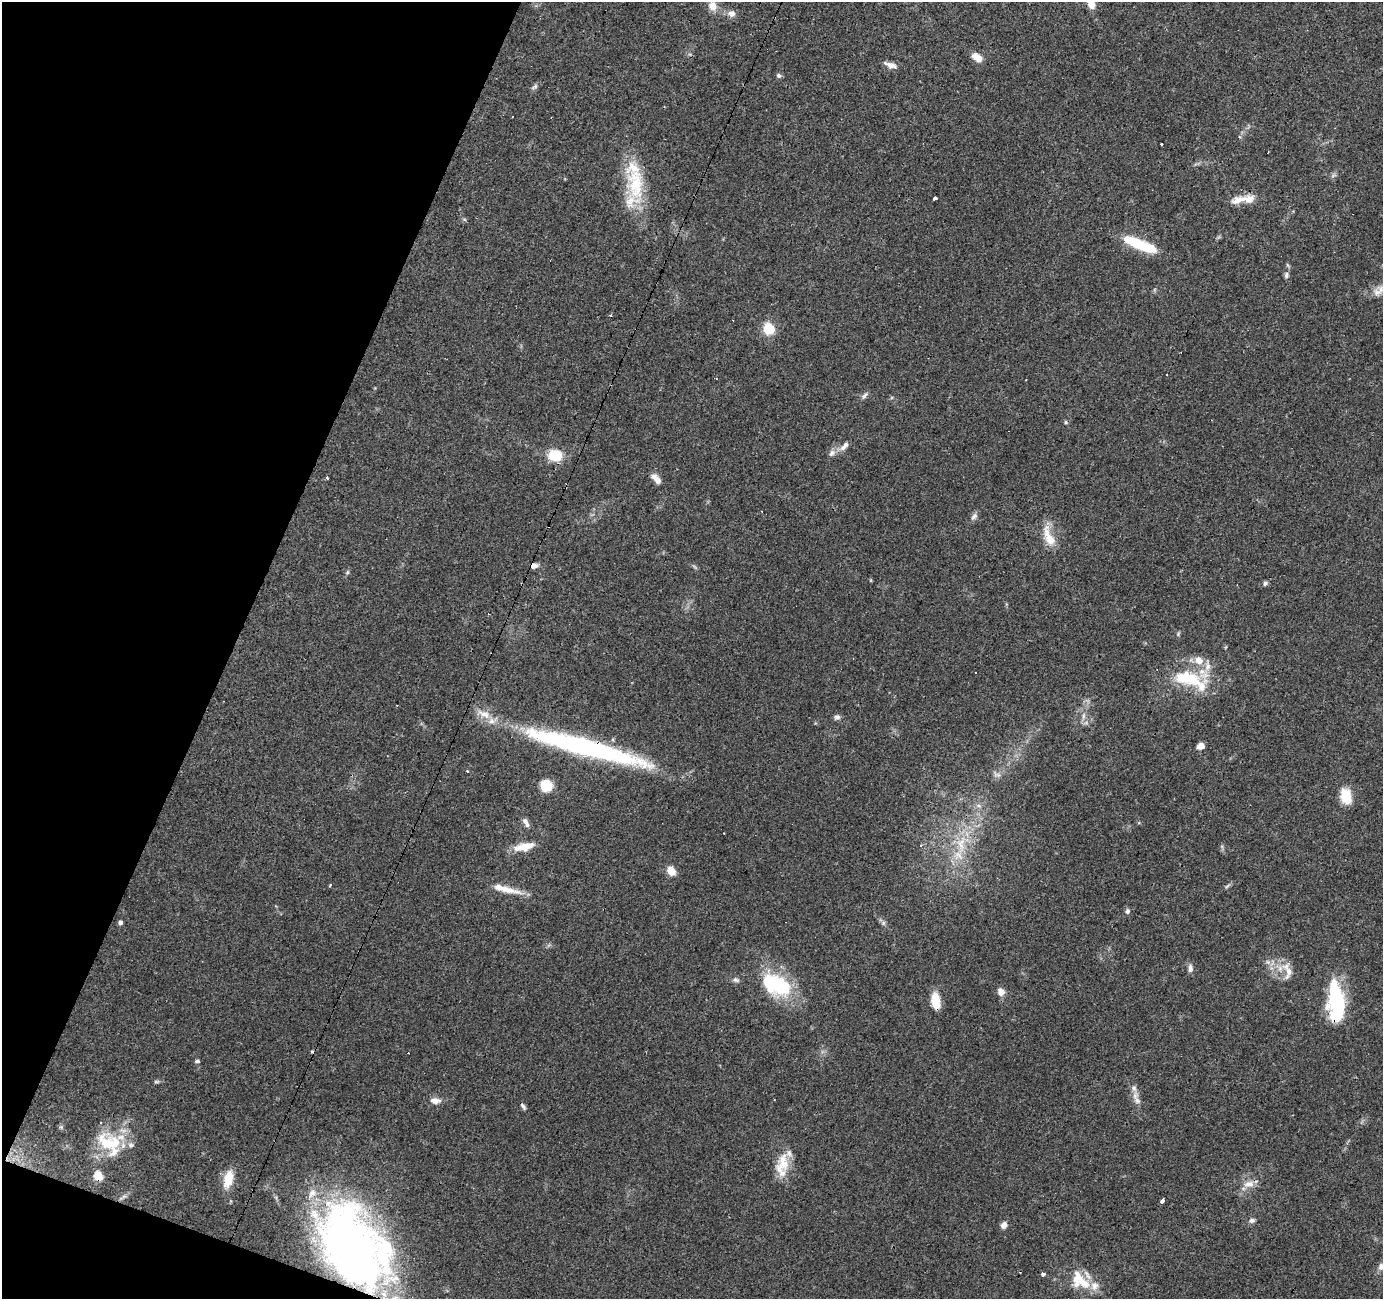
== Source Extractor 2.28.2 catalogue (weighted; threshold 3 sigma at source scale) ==
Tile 9 of 4 x 4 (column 1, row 3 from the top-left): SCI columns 1-1381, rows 1503-2799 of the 5528 x 5664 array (HDU 1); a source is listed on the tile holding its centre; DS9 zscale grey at full resolution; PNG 1385 x 1301 px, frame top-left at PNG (2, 2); no overlay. Shown black and unused: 18% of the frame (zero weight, under 3 of 4 exposures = <1% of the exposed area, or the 3 px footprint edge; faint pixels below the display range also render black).
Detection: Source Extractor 2.28.2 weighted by HDU 2 'WHT'; one run over the whole footprint, this tile lists its part. Background 0.0703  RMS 0.0053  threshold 0.0239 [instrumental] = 3 sigma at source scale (4.5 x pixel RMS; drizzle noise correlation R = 1.50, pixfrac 1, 0.0396/0.0396 arcsec/px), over >= 5 px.
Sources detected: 105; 4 inside a brighter object's white glare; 9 cosmic-ray / hot-pixel residue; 1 long thin detection or spike segment (spike, bleed or trail) — not listed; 14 inside a brighter listed object's ellipse — not listed separately; the other 77 listed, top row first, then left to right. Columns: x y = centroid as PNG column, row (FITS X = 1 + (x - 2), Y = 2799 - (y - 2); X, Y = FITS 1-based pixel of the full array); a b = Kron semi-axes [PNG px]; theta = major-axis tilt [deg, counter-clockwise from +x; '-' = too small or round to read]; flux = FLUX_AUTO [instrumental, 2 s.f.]
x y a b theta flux
1091 3 13 8 -65 6.4
712 6 13 10 -66 4.9
731 13 11 9 -1 3
977 57 13 8 -38 5.2
891 65 14 6 -13 3.5
779 75 7 5 -45 1.3
534 87 11 5 36 1.4
1240 137 4 3 - 0.6
1161 144 3 3 - 2
635 184 51 24 -80 30
934 198 4 3 - 2.4
1238 200 23 10 18 6.4
1140 244 38 9 -23 26
1286 275 9 6 -86 1.5
1377 292 14 10 -14 4.8
610 316 3 2 - 0.71
768 329 6 6 - 46
864 395 11 5 45 1.7
1066 422 5 4 - 0.78
844 446 15 7 46 3.3
832 453 11 8 49 2.6
555 455 10 8 -8 20
326 478 3 3 - 2.3
656 478 15 7 -44 3.9
974 516 12 6 55 1.9
1049 537 31 11 -68 10
534 566 7 5 21 2.8
347 572 6 4 60 0.84
1265 583 7 5 57 1.1
1199 660 13 11 -38 5.5
1189 679 46 17 -19 31
484 714 23 10 -22 7.3
1083 716 11 4 79 1.9
837 717 7 7 - 1.7
1200 746 6 5 - 5.5
467 771 5 3 - 0.48
997 775 11 5 0 1.9
546 786 10 10 - 13
1346 796 17 12 -78 11
979 806 8 3 -19 1.1
526 822 12 6 -62 2.7
724 833 3 2 - 0.71
921 845 4 3 - 1.2
961 845 25 12 -86 14
526 846 23 12 16 8.5
671 871 10 8 -49 5.6
1227 886 8 4 37 0.98
507 890 35 7 -12 8.6
1127 911 7 6 - 1.5
120 922 5 4 - 1.4
883 923 6 6 - 1.2
1268 962 7 6 - 1.7
1190 968 11 6 -86 2.2
1280 968 9 7 -89 3.3
1288 972 21 8 73 4.7
736 980 9 6 -26 1.6
778 986 37 24 -35 38
1001 992 9 8 - 3.5
936 1001 18 9 -83 9.4
1336 1001 42 17 -88 44
197 1061 6 4 1 1
156 1082 8 4 0 0.91
1135 1096 15 8 79 3.7
435 1101 11 7 -4 4.1
523 1106 9 5 -53 1.3
109 1143 35 22 -21 25
784 1164 18 17 - 11
98 1176 9 7 -62 7.4
228 1179 22 11 75 10
1249 1184 16 10 6 5.1
1162 1201 4 3 - 6.1
1252 1221 8 6 15 1.5
1004 1225 7 6 - 2.9
351 1246 92 46 -63 290
1381 1267 8 7 - 2.4
1044 1274 4 3 - 5.7
1080 1280 32 19 -44 16
Overlapping masked pixels (flux is a lower limit): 5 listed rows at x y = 534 566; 936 1001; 1336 1001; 98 1176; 351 1246
Isophote crosses this tile's border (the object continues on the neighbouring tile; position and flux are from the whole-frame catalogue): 2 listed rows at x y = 1091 3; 1381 1267